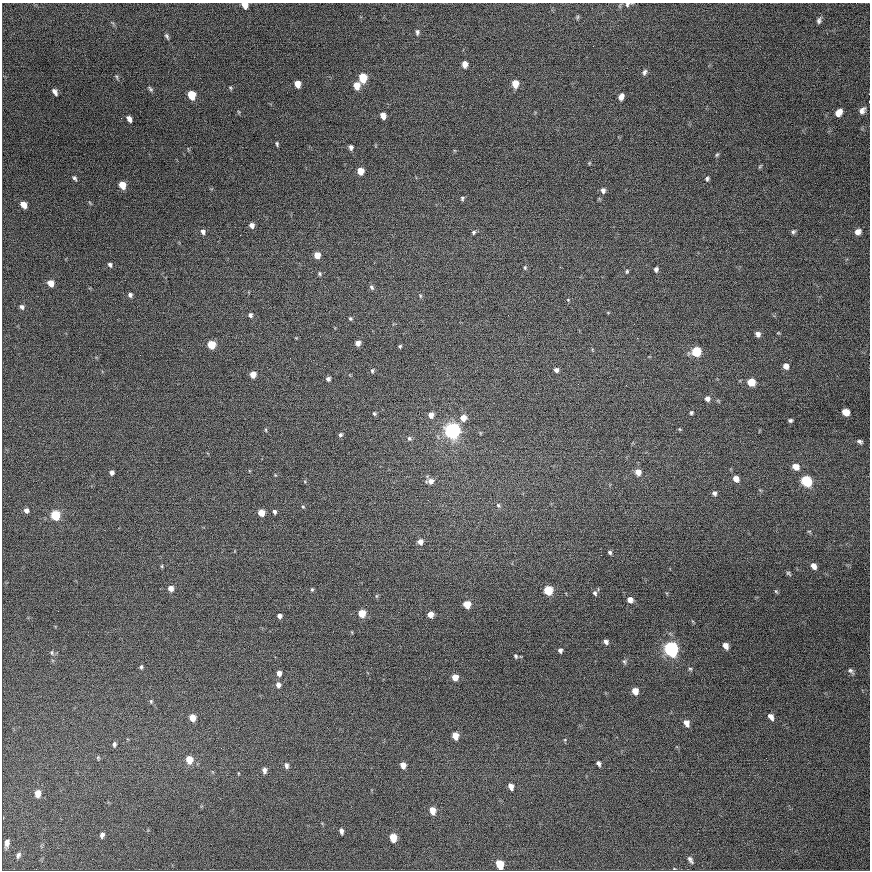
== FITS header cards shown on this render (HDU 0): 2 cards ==
NAXIS1  =                  868
NAXIS2  =                  868

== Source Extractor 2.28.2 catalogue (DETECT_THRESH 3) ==
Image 868 x 868 px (HDU 0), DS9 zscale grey, 1 PNG px = 1 image px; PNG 872 x 872 px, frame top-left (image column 1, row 868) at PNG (2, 3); no overlay
Background 414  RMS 16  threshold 48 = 3 sigma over >= 5 px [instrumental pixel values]
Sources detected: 150; all 150 listed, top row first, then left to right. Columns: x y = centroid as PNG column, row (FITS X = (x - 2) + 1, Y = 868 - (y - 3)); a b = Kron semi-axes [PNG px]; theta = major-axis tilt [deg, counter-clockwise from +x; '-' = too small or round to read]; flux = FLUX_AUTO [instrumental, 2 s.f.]
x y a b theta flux
627 4 6 5 - 2100
245 5 6 5 - 9700
577 17 7 4 88 1400
819 20 8 5 73 3000
417 32 7 5 86 2300
167 36 8 4 -63 2200
465 64 6 4 -86 8300
644 72 8 5 69 2900
117 77 8 3 -77 1400
363 78 7 5 -84 32000
297 84 6 5 - 10000
515 84 7 5 87 14000
357 86 7 5 -81 14000
230 88 5 4 - 1300
150 89 8 4 -53 1900
55 92 7 4 -58 3900
869 94 2 2 - 1200
191 95 7 5 -68 26000
621 97 6 4 73 6800
869 102 3 2 - 1300
862 110 8 6 49 4800
239 112 6 3 -70 980
838 113 7 5 51 9500
383 116 6 5 - 8100
129 119 6 4 -62 5100
277 144 5 3 - 1600
351 147 6 5 - 3200
717 155 6 4 66 1500
589 163 5 4 - 980
760 166 6 3 37 1100
360 171 6 5 - 14000
74 178 7 4 -56 2100
707 179 6 5 - 1900
122 185 6 5 - 17000
603 190 6 5 - 3700
462 198 6 4 -79 1700
23 205 6 4 -46 10000
252 225 5 5 - 5200
203 232 6 5 - 3700
474 232 6 5 - 1800
793 232 6 5 - 2100
858 232 7 6 - 5900
317 255 5 5 - 11000
110 265 5 4 - 2600
525 267 6 4 -89 1500
560 267 2 2 - 740
656 269 5 4 - 2900
627 271 6 4 76 1500
319 274 5 5 - 1600
51 283 6 5 - 10000
372 287 7 6 - 2400
130 295 5 4 - 2800
420 296 6 4 -71 1400
568 300 4 3 - 900
22 307 6 5 - 2700
250 315 5 4 - 2800
350 318 4 4 - 1600
758 334 6 6 - 4200
358 343 5 5 - 6000
211 345 6 5 - 27000
400 346 5 4 - 1400
696 351 6 6 - 50000
290 358 3 2 - 890
786 366 6 5 - 5900
556 370 5 4 - 3700
372 371 7 4 82 1900
253 375 5 5 - 11000
328 379 5 5 - 3200
751 382 6 6 - 21000
578 384 2 2 - 830
626 385 2 2 - 2200
707 399 6 6 - 4000
846 412 6 5 - 13000
374 413 5 5 - 1600
691 413 5 5 - 1700
431 415 6 5 - 6600
463 418 6 6 - 9700
790 420 4 3 - 1900
679 429 5 3 - 950
266 430 5 3 - 1100
452 431 7 7 - 350000
340 435 6 5 - 2000
409 438 6 5 - 2200
860 441 6 4 -26 2500
796 467 7 6 - 9800
638 472 7 6 - 9100
112 473 4 4 - 3600
736 479 6 5 - 7800
430 481 8 6 7 6300
806 481 7 6 - 72000
714 493 6 5 - 2900
498 505 7 5 -73 2000
303 507 5 5 - 1300
26 510 5 5 - 4100
274 512 5 4 - 2300
261 513 5 5 - 12000
55 515 6 5 - 55000
809 531 5 3 - 1000
420 542 6 6 - 6400
610 552 5 5 - 2200
162 566 5 3 - 1200
813 566 7 6 - 5500
788 573 7 4 -39 1700
171 588 5 5 - 7500
312 589 5 4 - 1400
548 590 6 6 - 37000
776 591 6 5 - 1400
595 593 7 5 -61 2300
630 600 6 5 - 6200
467 604 6 5 - 18000
58 611 2 2 - 480
362 613 5 5 - 21000
430 615 5 5 - 8400
279 616 4 4 - 4000
606 642 5 5 - 3400
725 646 6 4 -60 6900
671 649 7 6 - 240000
560 650 4 4 - 2800
52 653 7 5 -61 2100
516 656 6 4 -63 1800
624 662 7 5 -87 1900
141 667 6 4 78 1800
690 669 5 4 - 1500
851 671 9 5 -50 2600
279 673 5 4 - 5700
455 677 6 5 - 9700
278 685 7 6 - 4900
635 691 6 5 - 9500
151 701 6 5 - 1400
771 717 8 6 -54 4700
192 718 6 5 - 14000
686 723 7 5 -60 6100
455 736 6 5 - 10000
114 744 6 4 80 2300
98 757 5 4 - 1300
189 760 7 5 -88 17000
599 763 5 4 - 2800
403 765 6 5 - 7600
286 766 8 5 -79 3400
264 770 7 5 -82 4100
511 786 7 5 -68 5600
38 793 7 6 - 9500
432 810 7 6 - 10000
341 831 6 4 -77 3400
102 835 6 5 - 3400
393 838 7 5 -77 20000
7 843 9 5 77 4300
18 855 8 6 66 2800
690 860 8 4 -60 3000
500 864 7 5 -70 28000
At the frame edge (FLAGS 8, measured only in part): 4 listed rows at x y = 627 4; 245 5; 869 94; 869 102

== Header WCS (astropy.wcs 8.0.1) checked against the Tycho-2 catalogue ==
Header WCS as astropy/WCSLIB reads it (CRVAL/CRPIX/CD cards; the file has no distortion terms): RA---TAN/DEC--TAN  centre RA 23:07:08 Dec +58:33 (346.78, +58.56 deg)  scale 1.07 arcsec/px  FOV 15.5' x 15.5'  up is +178 deg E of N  parity normal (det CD < 0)
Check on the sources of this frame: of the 60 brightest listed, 9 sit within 1.9 arcsec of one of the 11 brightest Tycho-2 stars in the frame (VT <= 12.04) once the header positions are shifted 0.19 arcsec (0.15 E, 0.12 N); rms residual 0.63 arcsec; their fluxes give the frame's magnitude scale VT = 23.14 - 2.5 log10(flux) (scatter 0.22 mag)
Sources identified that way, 9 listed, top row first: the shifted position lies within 1.9 arcsec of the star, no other Tycho-2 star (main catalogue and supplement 1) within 3.8 arcsec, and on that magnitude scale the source's flux lands within +1.5 / -3 mag of the star's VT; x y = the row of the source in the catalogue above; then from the Tycho-2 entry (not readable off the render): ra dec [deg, ICRS J2000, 3 dp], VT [Tycho-2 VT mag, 2 dp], TYC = Tycho-2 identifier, HIP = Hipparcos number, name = IAU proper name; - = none
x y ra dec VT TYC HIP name
191 95 346.652 +58.451 11.93 3997-680-1 - -
211 345 346.657 +58.525 11.84 3997-2023-1 - -
696 351 346.933 +58.534 11.52 4010-2078-1 - -
452 431 346.792 +58.554 9.85 4010-2235-1 114160 -
806 481 346.992 +58.573 11.00 4010-2329-1 - -
55 515 346.564 +58.574 11.49 3997-2299-1 - -
548 590 346.843 +58.603 11.99 4010-1871-1 - -
393 838 346.748 +58.674 11.95 4010-1910-1 - -
500 864 346.809 +58.684 11.75 4010-2130-1 - -